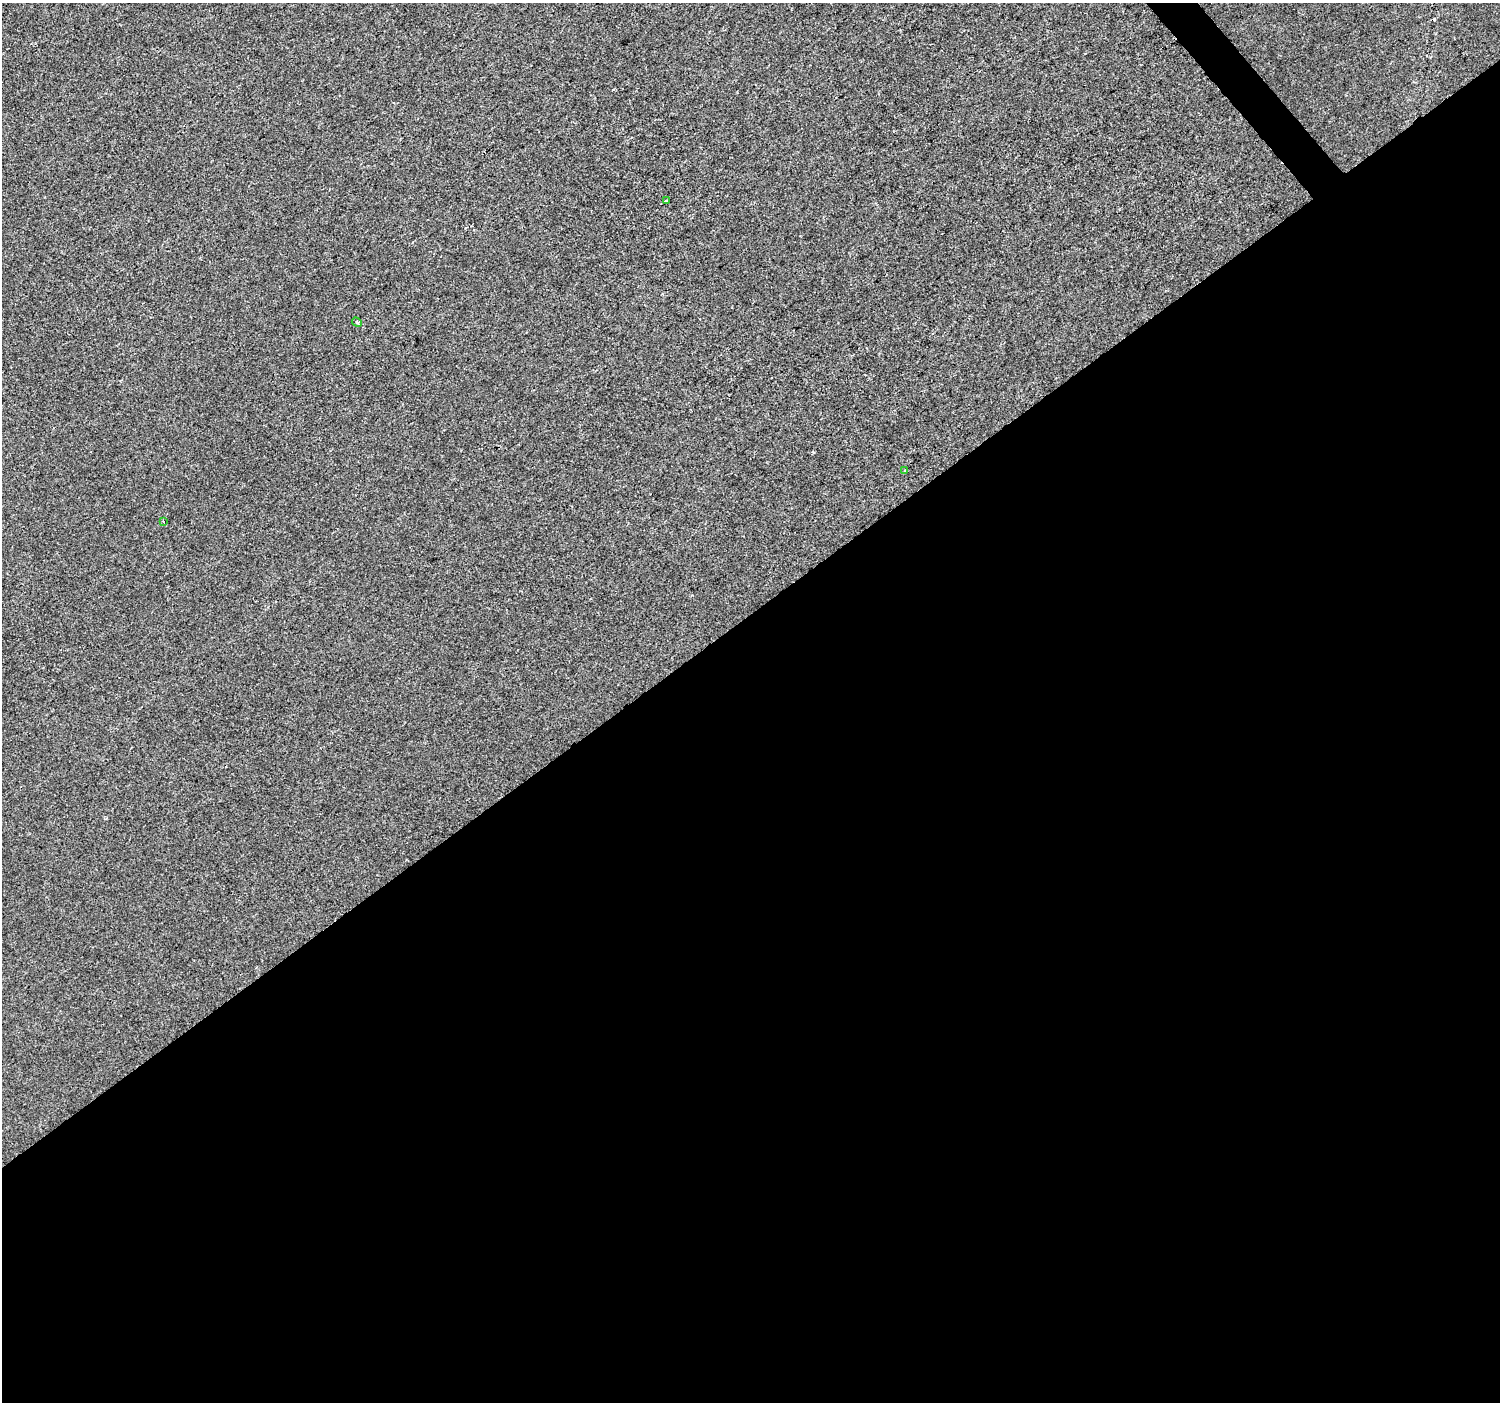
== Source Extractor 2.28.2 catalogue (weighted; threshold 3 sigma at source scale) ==
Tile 15 of 4 x 4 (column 3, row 4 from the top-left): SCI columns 2998-4495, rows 202-1601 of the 5992 x 5941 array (HDU 1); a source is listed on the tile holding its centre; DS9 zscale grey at full resolution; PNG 1502 x 1404 px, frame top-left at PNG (2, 3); each listed source drawn as its Kron ellipse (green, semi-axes under 4 px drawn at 4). Shown black and unused: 57% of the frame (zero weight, under 2 of 3 exposures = <1% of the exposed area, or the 3 px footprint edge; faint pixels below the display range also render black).
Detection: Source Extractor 2.28.2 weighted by HDU 2 'WHT'; one run over the whole footprint, this tile lists its part. Background 3.85e-05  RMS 0.0045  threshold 0.0203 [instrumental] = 3 sigma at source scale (4.5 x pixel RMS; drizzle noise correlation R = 1.50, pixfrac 1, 0.0396/0.0396 arcsec/px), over >= 5 px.
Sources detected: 5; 1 cosmic-ray / hot-pixel residue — neither listed nor drawn; the other 4 listed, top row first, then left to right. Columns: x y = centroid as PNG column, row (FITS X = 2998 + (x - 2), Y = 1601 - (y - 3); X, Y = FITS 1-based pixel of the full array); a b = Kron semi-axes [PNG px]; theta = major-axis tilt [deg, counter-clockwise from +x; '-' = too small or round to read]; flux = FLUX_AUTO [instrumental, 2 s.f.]
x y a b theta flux
666 201 3 3 - 1.2
357 322 5 4 - 1
905 471 3 3 - 1.4
163 522 3 3 - 0.68